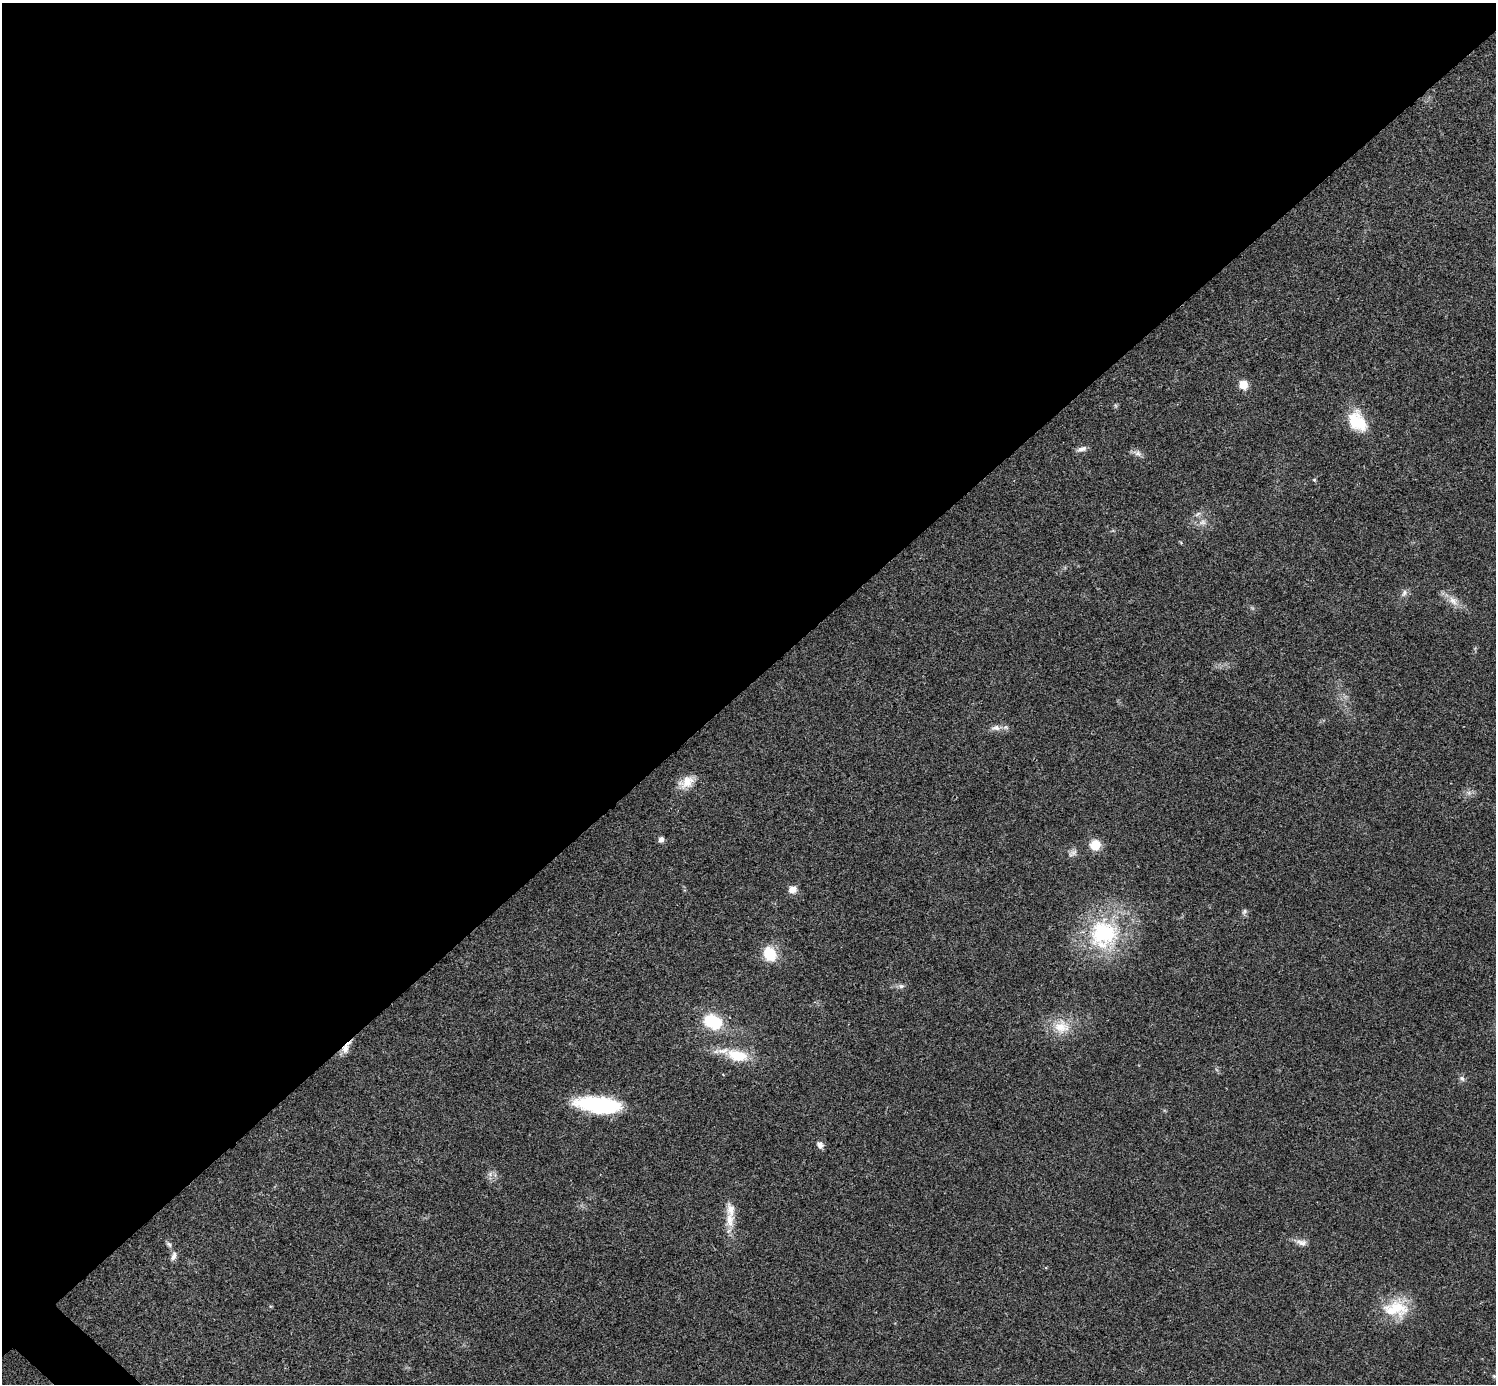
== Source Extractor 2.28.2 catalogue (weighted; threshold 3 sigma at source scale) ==
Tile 2 of 4 x 4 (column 2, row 1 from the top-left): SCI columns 1498-2991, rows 4304-5685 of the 5986 x 5986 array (HDU 1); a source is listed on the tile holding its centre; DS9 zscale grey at full resolution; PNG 1498 x 1386 px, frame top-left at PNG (2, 3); no overlay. Shown black and unused: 50% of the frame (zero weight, under 3 of 4 exposures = <1% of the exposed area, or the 3 px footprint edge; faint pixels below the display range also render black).
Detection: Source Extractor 2.28.2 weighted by HDU 2 'WHT'; one run over the whole footprint, this tile lists its part. Background 0.0221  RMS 0.0041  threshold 0.0185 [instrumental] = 3 sigma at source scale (4.5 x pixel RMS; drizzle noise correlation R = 1.50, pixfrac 1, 0.05/0.05 arcsec/px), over >= 5 px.
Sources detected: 38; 2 inside a brighter object's white glare — not listed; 3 inside a brighter listed object's ellipse — not listed separately; the other 33 listed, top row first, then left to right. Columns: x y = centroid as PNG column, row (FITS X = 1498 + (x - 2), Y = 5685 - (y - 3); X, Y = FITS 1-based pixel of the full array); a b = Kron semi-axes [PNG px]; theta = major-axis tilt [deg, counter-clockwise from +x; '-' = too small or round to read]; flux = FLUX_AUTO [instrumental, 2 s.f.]
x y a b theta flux
1243 385 6 6 - 9.5
1360 423 30 16 -76 9.6
1082 449 14 6 18 1.9
1137 453 13 8 -25 1.9
1314 480 5 4 - 0.52
1202 522 11 6 17 1.9
1404 593 10 6 64 1.6
1453 601 17 9 -50 3.9
996 728 13 8 7 2.4
687 782 21 13 31 5.9
1469 793 7 5 -45 1.1
661 839 6 5 - 1.9
1095 845 10 10 - 7
1074 852 13 8 29 1.8
793 889 10 8 19 2.8
1244 911 8 5 50 0.98
1104 933 32 29 0 41
770 954 17 14 -60 10
901 986 9 6 0 1.3
715 1023 17 14 72 12
1061 1027 23 20 -4 9.8
346 1048 18 8 63 3.3
737 1055 27 15 -14 13
1462 1078 7 6 - 1.2
598 1105 46 15 -7 39
820 1145 10 7 -61 1.9
490 1174 7 5 -47 1.3
729 1220 23 11 -88 6.4
1301 1243 16 8 -13 2.4
169 1244 9 5 -45 1
174 1256 11 6 71 1.9
1398 1307 32 23 -40 15
1494 1376 5 5 - 0.49
Overlapping masked pixels (flux is a lower limit): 1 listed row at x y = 346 1048